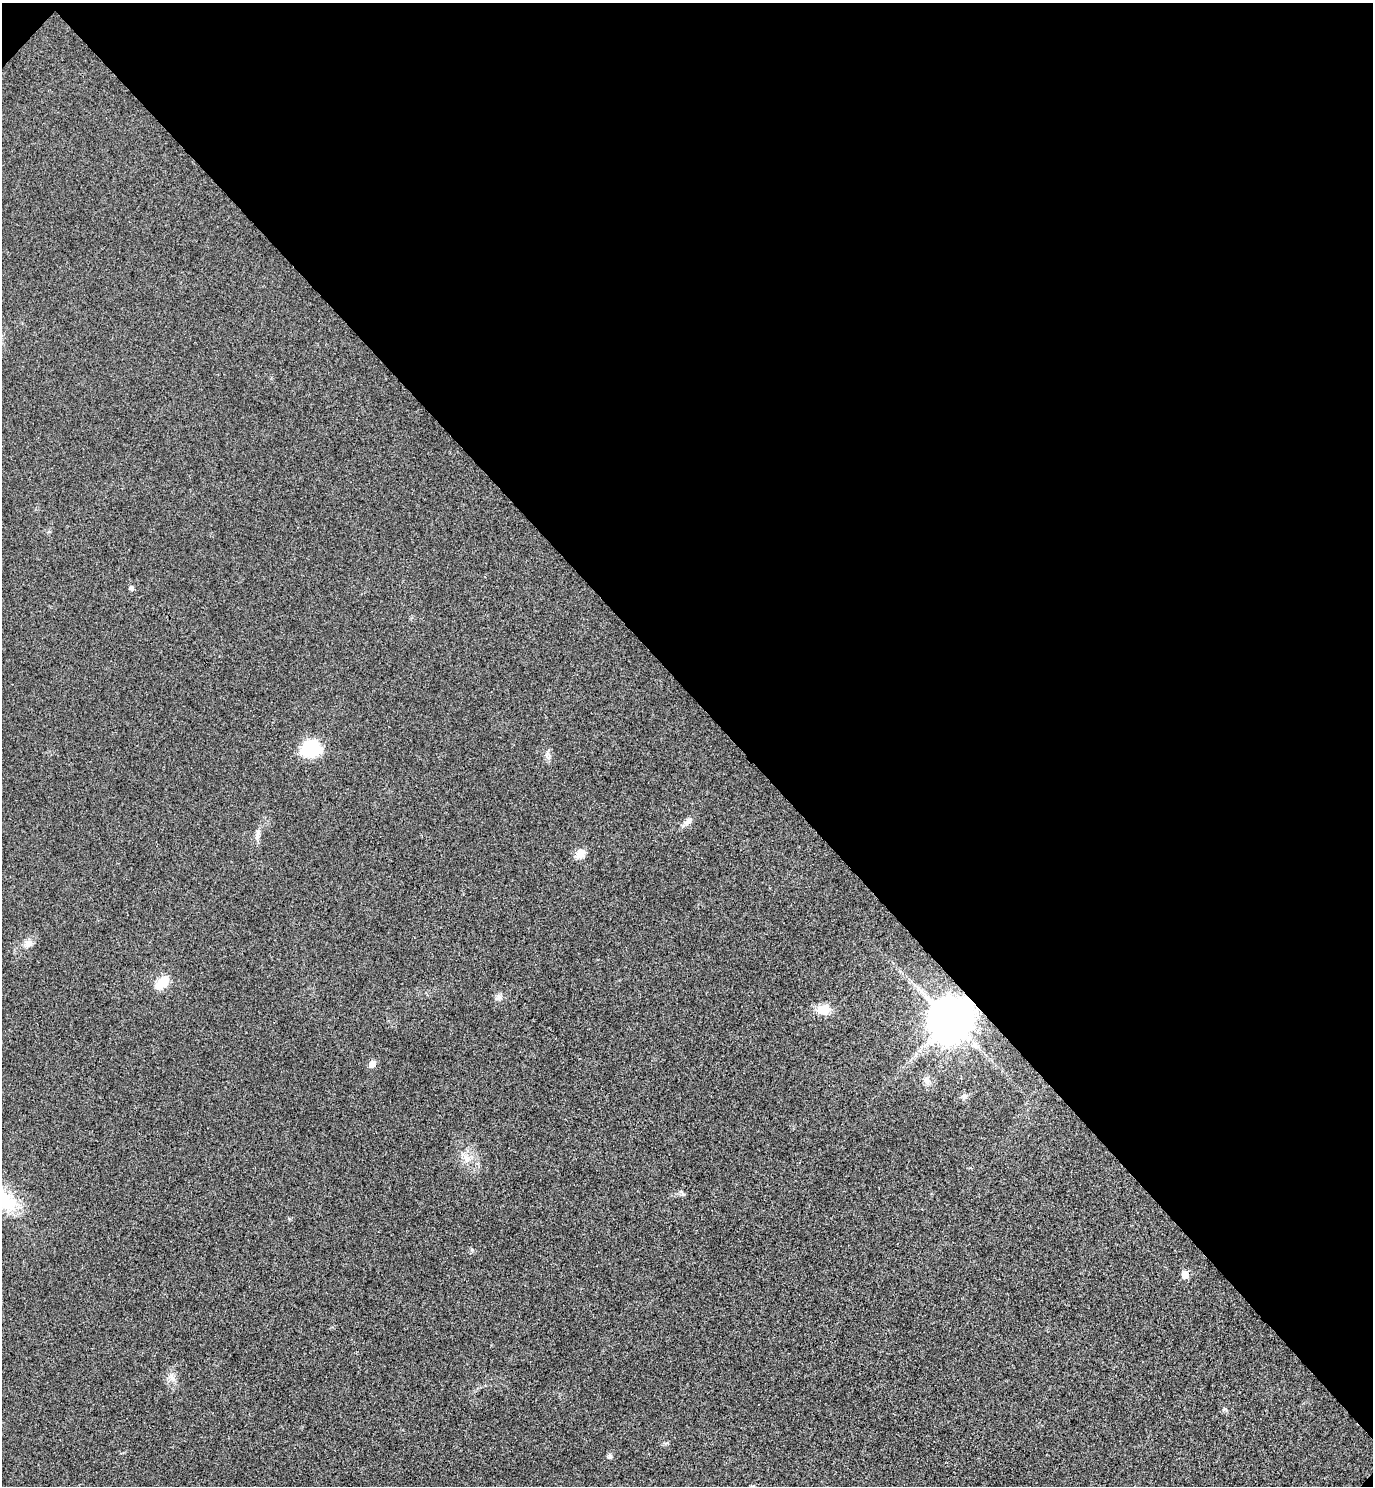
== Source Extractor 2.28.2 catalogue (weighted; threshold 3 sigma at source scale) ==
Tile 3 of 4 x 4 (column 3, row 1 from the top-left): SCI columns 2944-4314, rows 4499-5982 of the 6026 x 6025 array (HDU 1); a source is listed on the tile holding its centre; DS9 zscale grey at full resolution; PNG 1375 x 1488 px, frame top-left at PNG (2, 3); no overlay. Shown black and unused: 47% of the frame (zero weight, under 3 of 4 exposures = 6% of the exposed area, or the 3 px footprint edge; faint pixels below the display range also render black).
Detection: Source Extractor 2.28.2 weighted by HDU 2 'WHT'; one run over the whole footprint, this tile lists its part. Background 0.0217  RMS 0.0063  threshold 0.0282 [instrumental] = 3 sigma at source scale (4.5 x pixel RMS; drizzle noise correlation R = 1.50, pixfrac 1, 0.05/0.05 arcsec/px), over >= 5 px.
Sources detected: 20; all 20 listed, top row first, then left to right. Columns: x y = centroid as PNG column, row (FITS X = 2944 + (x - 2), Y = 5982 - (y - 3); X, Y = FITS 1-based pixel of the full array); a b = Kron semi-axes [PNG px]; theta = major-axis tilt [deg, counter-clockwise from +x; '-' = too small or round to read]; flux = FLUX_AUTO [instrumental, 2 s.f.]
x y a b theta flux
131 588 5 5 - 2
310 747 17 14 -7 36
548 757 7 7 - 2
688 821 13 8 46 3.3
257 834 17 6 80 3.3
580 854 14 9 40 5.4
28 943 11 10 - 4.1
162 983 17 10 40 12
499 997 10 9 - 2.5
823 1009 15 11 -1 10
950 1019 17 14 48 1700
372 1064 6 5 - 5.9
926 1080 11 9 -66 3.8
965 1096 8 7 - 2.3
467 1159 12 11 - 6
682 1193 10 4 -49 1.3
1185 1274 6 5 - 9.1
171 1377 11 8 -59 3.5
1224 1409 6 4 42 1
610 1456 7 6 - 1.6
Overlapping masked pixels (flux is a lower limit): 1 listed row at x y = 950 1019
Unlisted compact peaks at least as high as the median listed source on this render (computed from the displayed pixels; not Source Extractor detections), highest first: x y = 472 1250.